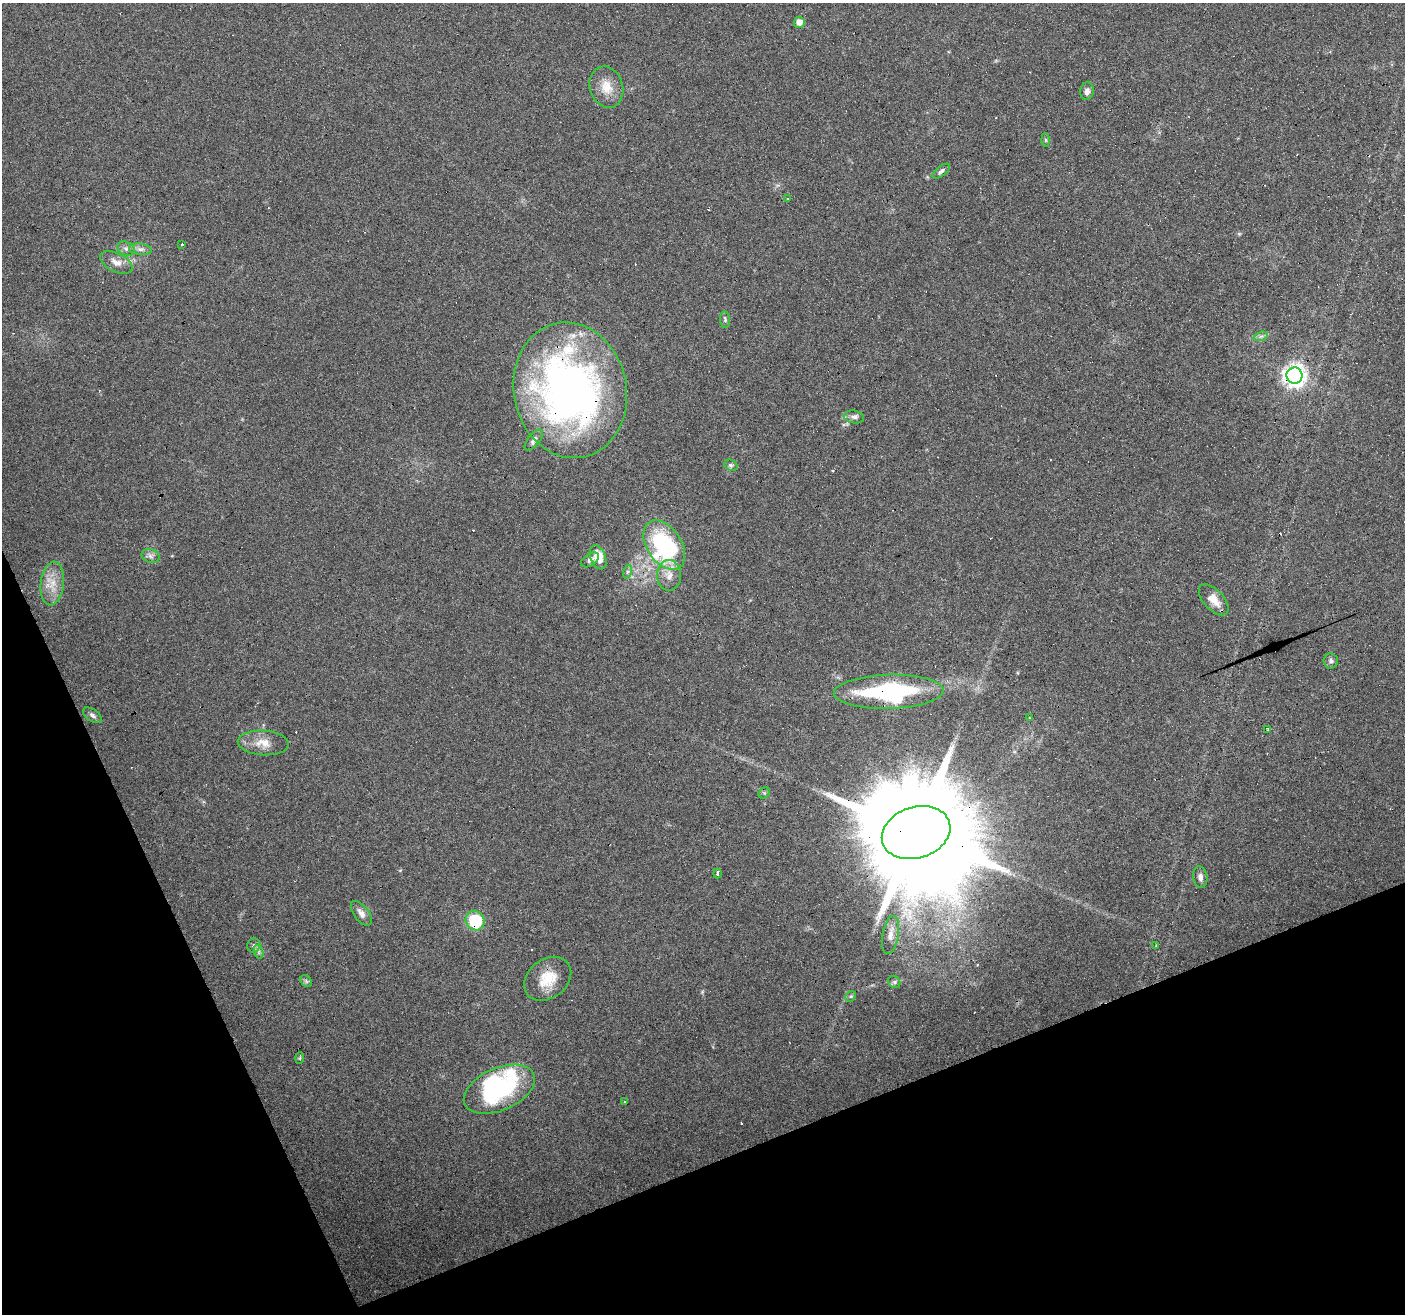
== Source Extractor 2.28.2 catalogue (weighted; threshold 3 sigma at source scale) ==
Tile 14 of 4 x 4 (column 2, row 4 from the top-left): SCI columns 1404-2806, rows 82-1393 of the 5611 x 5467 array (HDU 1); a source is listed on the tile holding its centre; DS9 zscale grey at full resolution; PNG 1407 x 1316 px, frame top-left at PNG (2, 3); each listed source drawn as its Kron ellipse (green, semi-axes under 4 px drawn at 4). Shown black and unused: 20% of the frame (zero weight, under 4 of 8 exposures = <1% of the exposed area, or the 3 px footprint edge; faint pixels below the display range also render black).
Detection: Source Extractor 2.28.2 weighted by HDU 2 'WHT'; one run over the whole footprint, this tile lists its part. Background 0.0498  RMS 0.0024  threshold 0.00977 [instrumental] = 3 sigma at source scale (4.09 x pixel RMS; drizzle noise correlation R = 1.36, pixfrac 0.8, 0.0396/0.0396 arcsec/px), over >= 5 px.
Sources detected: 68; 2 inside a brighter object's white glare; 15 cosmic-ray / hot-pixel residue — neither listed nor drawn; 3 inside a brighter listed object's ellipse — not listed separately; the other 48 listed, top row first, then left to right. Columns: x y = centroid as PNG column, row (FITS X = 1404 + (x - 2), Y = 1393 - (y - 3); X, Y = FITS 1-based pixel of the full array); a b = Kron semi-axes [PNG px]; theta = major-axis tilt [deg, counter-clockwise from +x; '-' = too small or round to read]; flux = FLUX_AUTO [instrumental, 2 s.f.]
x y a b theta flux
799 22 5 5 - 1.6
606 87 21 16 -73 3.9
1087 91 9 7 83 0.95
1046 140 7 4 -89 0.3
941 171 10 5 37 0.59
787 198 3 3 - 0.48
182 245 3 3 - 2.1
126 249 9 6 -28 0.81
140 249 11 5 -6 0.93
116 262 17 9 -26 2
725 320 8 4 -87 0.41
1261 336 7 4 18 0.52
1294 376 8 8 - 160
570 390 68 56 -78 120
854 417 10 6 -8 0.86
534 440 12 6 50 0.89
731 465 7 5 -20 0.47
664 545 27 17 -56 26
151 556 9 6 -17 0.85
598 557 12 7 -68 4.3
590 560 10 6 34 0.77
627 572 7 4 71 0.49
669 575 15 12 90 2.6
52 583 22 11 83 3.6
1214 600 19 10 -47 2.9
1331 661 7 7 - 0.63
889 692 55 17 1 33
92 715 11 6 -34 0.7
1030 718 3 3 - 0.19
1267 729 4 3 - 0.3
263 743 25 12 -3 3.3
764 793 6 5 - 0.38
916 833 35 25 18 8900
717 874 5 3 - 0.65
1200 877 11 7 -80 1.1
361 913 14 7 -53 1.4
475 921 10 9 - 12
890 935 19 8 80 1.9
1156 945 3 3 - 0.14
254 946 7 6 - 0.56
259 952 7 4 -72 0.54
548 979 26 19 38 5.9
306 981 7 5 -46 0.43
894 982 6 5 - 0.48
851 996 6 4 43 0.32
300 1058 6 4 88 0.27
499 1089 38 21 24 28
624 1101 3 3 - 0.49
Overlapping masked pixels (flux is a lower limit): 5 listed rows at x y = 1294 376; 570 390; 889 692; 916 833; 475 921